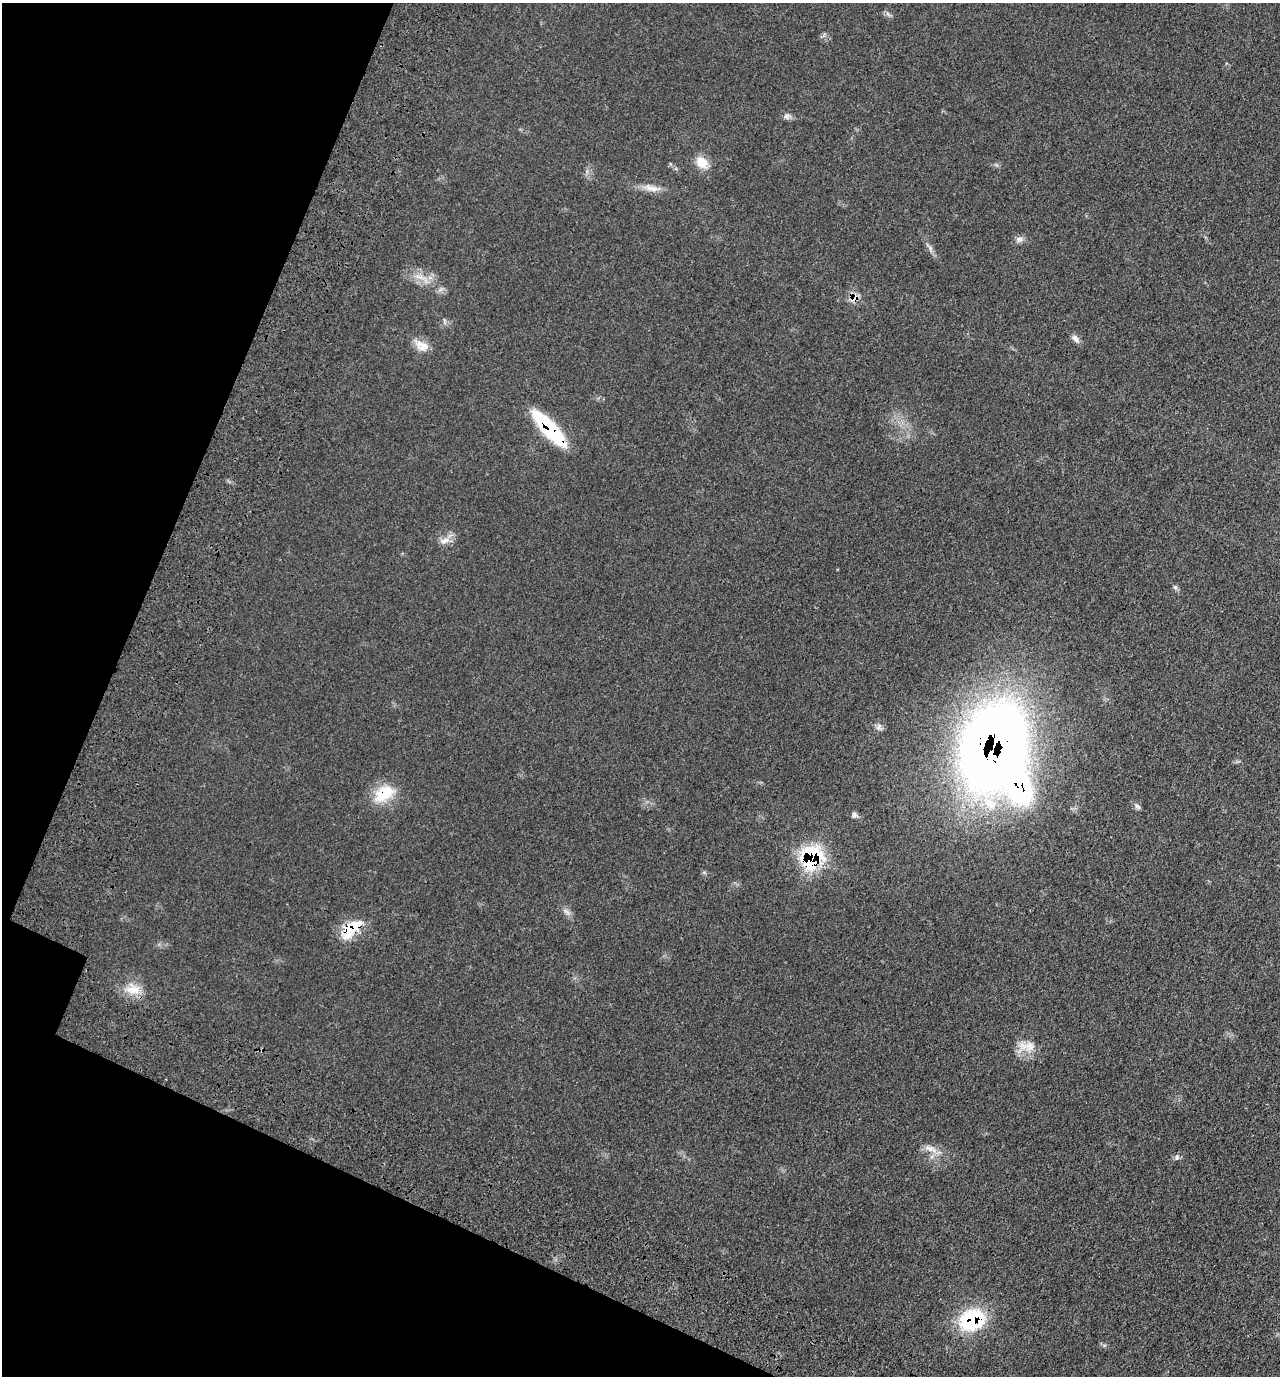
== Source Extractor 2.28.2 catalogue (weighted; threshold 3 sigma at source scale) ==
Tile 9 of 4 x 4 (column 1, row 3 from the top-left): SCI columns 286-1563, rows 1519-2892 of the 5809 x 5792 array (HDU 1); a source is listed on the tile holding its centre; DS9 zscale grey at full resolution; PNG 1282 x 1378 px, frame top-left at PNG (2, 3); no overlay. Shown black and unused: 19% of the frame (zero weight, under 3 of 4 exposures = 9% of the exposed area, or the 3 px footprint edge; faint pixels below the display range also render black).
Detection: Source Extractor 2.28.2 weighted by HDU 2 'WHT'; one run over the whole footprint, this tile lists its part. Background 0.0661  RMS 0.005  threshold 0.0226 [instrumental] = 3 sigma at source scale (4.5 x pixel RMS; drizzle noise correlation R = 1.50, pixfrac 1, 0.05/0.05 arcsec/px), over >= 5 px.
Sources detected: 25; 1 inside a brighter listed object's ellipse — not listed separately; the other 24 listed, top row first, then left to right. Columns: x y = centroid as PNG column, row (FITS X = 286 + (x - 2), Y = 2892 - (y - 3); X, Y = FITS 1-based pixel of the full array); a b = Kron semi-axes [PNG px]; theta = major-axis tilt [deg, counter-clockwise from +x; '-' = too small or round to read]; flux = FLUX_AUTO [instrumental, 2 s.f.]
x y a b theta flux
787 116 7 6 - 1.3
702 162 16 13 -50 6.9
649 188 14 9 -28 4.1
1019 239 10 7 1 2
419 277 14 5 -19 3.3
854 298 10 10 - 4.6
1075 339 12 7 -49 2.2
422 346 18 12 -27 5.9
550 429 43 12 -48 46
445 541 15 8 22 3.6
837 569 3 2 - 0.34
1175 587 6 5 - 0.96
994 747 68 45 72 620
384 793 29 17 33 15
1137 806 10 5 -36 1.3
854 815 8 7 - 1.3
812 858 17 15 67 57
567 912 12 5 -40 1.8
352 929 29 13 44 16
133 990 21 10 -5 7.2
1028 1046 23 12 -9 6.8
929 1148 13 7 -23 3.5
1177 1157 7 6 - 1.1
972 1320 28 22 20 37
Overlapping masked pixels (flux is a lower limit): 7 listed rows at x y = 854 298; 550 429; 994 747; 384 793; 812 858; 352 929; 972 1320